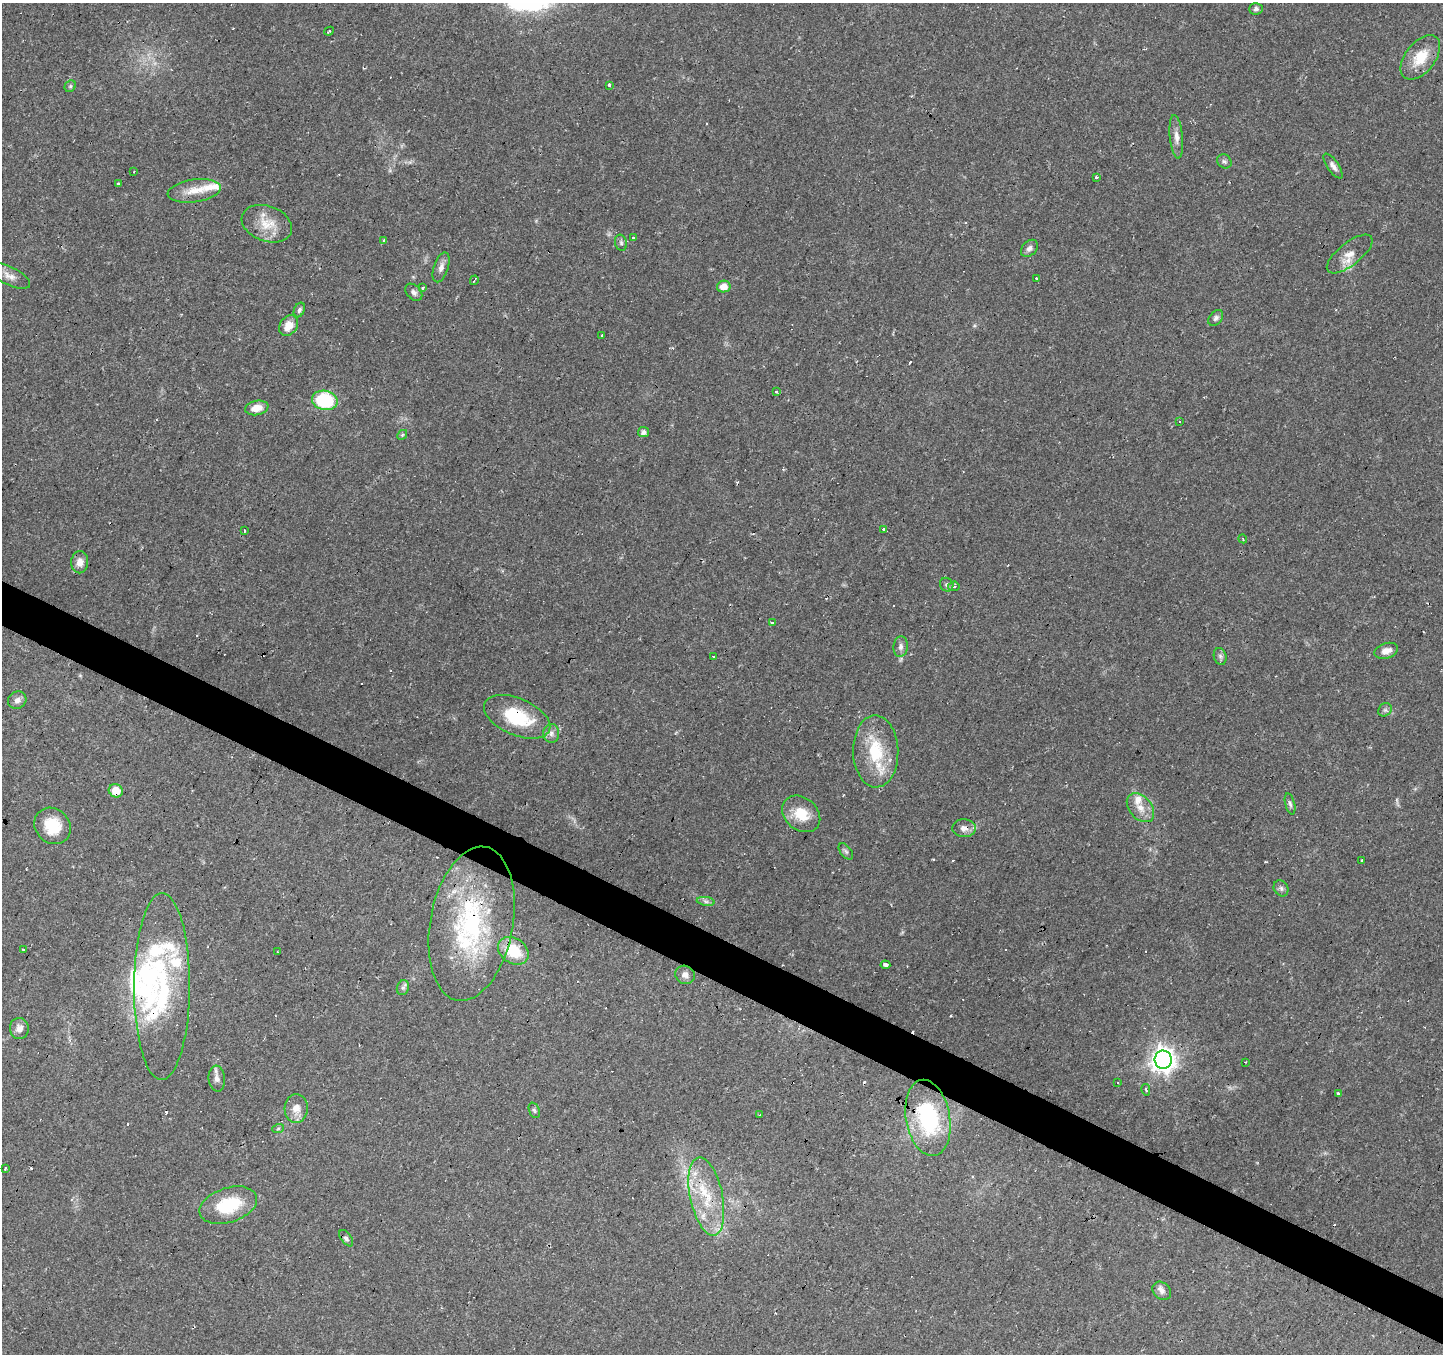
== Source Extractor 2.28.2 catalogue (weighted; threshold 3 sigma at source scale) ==
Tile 6 of 4 x 4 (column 2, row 2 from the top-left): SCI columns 1442-2882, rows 2897-4248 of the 5765 x 5860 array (HDU 1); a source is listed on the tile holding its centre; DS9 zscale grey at full resolution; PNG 1445 x 1356 px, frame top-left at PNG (2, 3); each listed source drawn as its Kron ellipse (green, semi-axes under 4 px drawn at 4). Shown black and unused: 3% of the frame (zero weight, under 2 of 3 exposures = <1% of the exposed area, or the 3 px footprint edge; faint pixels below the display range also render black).
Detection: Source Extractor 2.28.2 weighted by HDU 2 'WHT'; one run over the whole footprint, this tile lists its part. Background 0.0783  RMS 0.006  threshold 0.0268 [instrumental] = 3 sigma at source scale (4.5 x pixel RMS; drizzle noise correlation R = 1.50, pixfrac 1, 0.0396/0.0396 arcsec/px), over >= 5 px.
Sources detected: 114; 1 inside a brighter object's white glare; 17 cosmic-ray / hot-pixel residue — neither listed nor drawn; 10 inside a brighter listed object's ellipse — not listed separately; the other 86 listed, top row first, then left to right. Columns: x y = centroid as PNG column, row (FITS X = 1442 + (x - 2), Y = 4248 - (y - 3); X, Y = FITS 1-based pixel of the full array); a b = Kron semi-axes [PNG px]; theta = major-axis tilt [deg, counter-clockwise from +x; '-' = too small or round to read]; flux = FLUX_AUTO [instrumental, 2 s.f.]
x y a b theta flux
1256 9 7 5 4 1.6
329 31 5 3 - 0.64
1420 57 26 15 52 15
610 85 3 3 - 17
70 86 6 5 - 1.1
1176 137 22 6 -84 4.5
1224 161 7 6 - 1.5
1333 166 14 5 -55 2.9
134 172 2 2 - 0.67
1096 177 3 3 - 3
118 184 4 3 - 2.1
194 191 27 11 8 10
267 224 26 17 -20 13
634 237 3 3 - 3.7
384 240 4 3 - 1.2
621 243 8 6 -74 1.4
1029 248 10 7 45 2.3
1350 254 27 11 38 8
441 267 15 7 72 3.5
10 276 22 9 -26 5.3
1036 278 3 2 - 0.75
474 280 5 2 - 0.62
724 286 7 6 - 6.2
423 288 3 3 - 1.5
414 292 10 7 -45 2.1
299 310 8 5 66 1.5
1216 318 9 6 51 1.8
289 326 11 8 56 7.2
602 336 3 3 - 2
776 391 3 3 - 0.78
325 400 13 9 -12 44
257 408 11 7 11 7
1179 422 3 2 - 1.1
643 432 5 5 - 2.4
402 435 5 4 - 0.78
884 529 3 3 - 18
244 530 3 2 - 1.1
1243 539 4 3 - 0.67
80 562 11 8 90 4.6
947 585 7 6 - 1.5
954 586 6 4 6 1.6
772 623 3 3 - 20
901 647 10 7 84 2.7
1386 651 12 7 17 4.3
1220 656 8 6 -74 1.8
714 657 3 3 - 1.5
17 700 9 8 - 2.7
1385 710 7 6 - 1.5
517 717 35 18 -23 32
551 733 9 8 - 2.6
876 751 36 22 -89 29
116 791 7 6 - 8.2
1290 804 11 5 -76 1.6
1140 808 16 11 -49 7.2
801 814 21 16 -40 14
53 826 19 17 -45 17
964 828 12 9 -4 4
846 851 9 5 -52 1.5
1361 861 3 3 - 0.6
1281 888 8 7 - 1.8
706 901 9 4 -9 1.7
472 924 78 41 80 100
23 950 3 2 - 1.1
513 951 16 12 -34 21
277 952 3 3 - 0.88
885 965 5 3 - 2.3
685 975 10 9 - 3.7
162 986 93 28 90 84
403 988 7 6 - 1.6
19 1028 10 9 - 3.9
1163 1060 9 8 - 500
1245 1062 2 2 - 0.45
217 1079 13 8 -85 3.3
1118 1083 3 2 - 0.99
1146 1090 6 3 -77 1.3
1339 1094 4 3 - 2.2
296 1108 14 11 86 6.3
534 1110 8 5 -69 1.1
760 1115 3 2 - 0.66
928 1118 38 22 -80 62
278 1129 6 4 20 0.76
5 1168 3 2 - 0.59
706 1196 40 16 -78 28
228 1205 30 17 18 29
346 1238 9 5 -54 1.6
1162 1291 10 8 -41 3.1
Overlapping masked pixels (flux is a lower limit): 7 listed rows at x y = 517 717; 116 791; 964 828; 472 924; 513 951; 162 986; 706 1196